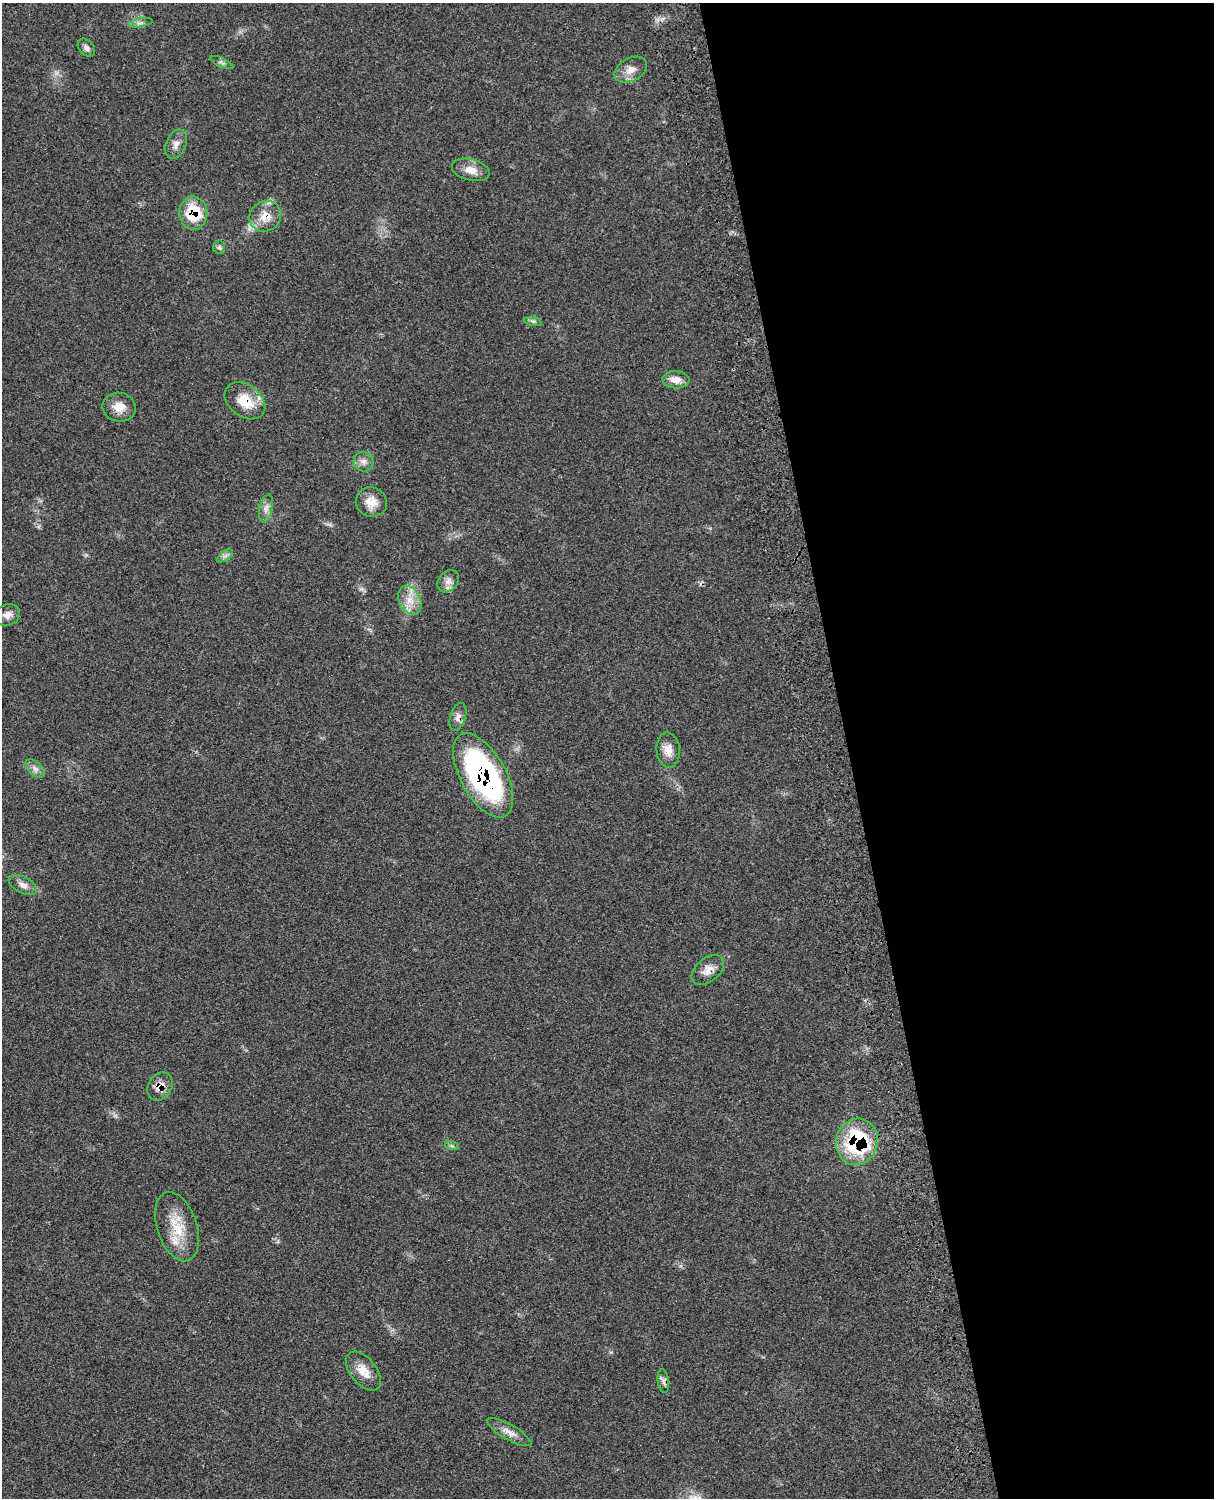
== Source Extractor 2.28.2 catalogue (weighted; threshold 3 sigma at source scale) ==
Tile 8 of 4 x 3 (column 4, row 2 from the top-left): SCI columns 3757-4968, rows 1772-3267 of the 5090 x 4928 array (HDU 1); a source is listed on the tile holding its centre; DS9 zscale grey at full resolution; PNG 1216 x 1500 px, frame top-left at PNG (2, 3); each listed source drawn as its Kron ellipse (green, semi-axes under 4 px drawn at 4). Shown black and unused: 30% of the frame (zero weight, under 3 of 4 exposures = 6% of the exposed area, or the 3 px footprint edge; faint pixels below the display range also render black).
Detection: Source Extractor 2.28.2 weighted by HDU 2 'WHT'; one run over the whole footprint, this tile lists its part. Background 0.0815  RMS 0.0058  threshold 0.0263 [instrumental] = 3 sigma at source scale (4.5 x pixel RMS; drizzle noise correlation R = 1.50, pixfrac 1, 0.05/0.05 arcsec/px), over >= 5 px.
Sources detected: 33; all 33 listed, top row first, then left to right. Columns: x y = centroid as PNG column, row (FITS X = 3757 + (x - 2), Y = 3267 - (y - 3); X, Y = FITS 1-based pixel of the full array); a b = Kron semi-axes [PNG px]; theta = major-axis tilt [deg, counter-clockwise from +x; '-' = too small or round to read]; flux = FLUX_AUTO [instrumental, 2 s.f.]
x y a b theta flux
140 23 13 3 10 1.7
86 48 10 7 -48 2.2
222 62 12 4 -24 1.6
631 70 17 11 27 5.8
176 144 15 10 66 3.9
471 170 19 10 -14 6.4
193 213 16 14 -88 22
265 216 16 15 - 9.2
219 247 7 6 - 1.2
533 321 8 4 -9 1.2
676 380 13 9 -3 5.8
245 401 22 15 -37 15
119 407 17 14 -10 7.2
364 462 10 9 - 3.1
371 502 16 14 -28 7.5
266 508 14 6 77 3.3
225 556 9 4 37 1.7
448 581 12 9 49 3.9
410 600 15 10 -63 7.6
7 615 13 10 22 3.8
458 717 14 7 73 3.2
668 750 17 11 -86 6.1
35 768 11 6 -43 2.7
483 775 46 22 -61 140
23 885 15 8 -28 3.9
708 970 19 11 39 5.5
160 1086 15 11 58 5.9
857 1142 23 21 75 53
452 1146 7 4 -19 1.1
177 1227 36 20 -72 18
364 1371 23 13 -51 8.4
663 1381 12 5 -82 2.1
509 1432 25 7 -30 5.1
Overlapping masked pixels (flux is a lower limit): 8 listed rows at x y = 193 213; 265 216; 245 401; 119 407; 458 717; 483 775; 160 1086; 857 1142